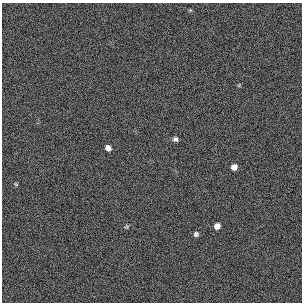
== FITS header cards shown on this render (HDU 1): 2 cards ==
NAXIS1  =                  300 / length of original image axis
NAXIS2  =                  300 / length of original image axis

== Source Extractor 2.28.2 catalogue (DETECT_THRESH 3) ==
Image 300 x 300 px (HDU 1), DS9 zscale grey, 1 PNG px = 1 image px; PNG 304 x 304 px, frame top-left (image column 1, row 300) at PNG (2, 3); no overlay
Background 383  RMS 67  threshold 200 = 3 sigma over >= 5 px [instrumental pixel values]
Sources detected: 7; all 7 listed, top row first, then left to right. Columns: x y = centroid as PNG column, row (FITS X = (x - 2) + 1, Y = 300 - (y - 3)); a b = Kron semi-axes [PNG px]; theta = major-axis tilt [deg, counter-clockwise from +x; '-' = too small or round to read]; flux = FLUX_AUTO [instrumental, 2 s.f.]
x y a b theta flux
175 139 6 6 - 13000
108 148 5 5 - 25000
234 167 6 5 - 27000
16 184 6 3 -37 4700
217 226 6 6 - 26000
127 227 7 3 19 5900
196 234 5 5 - 11000